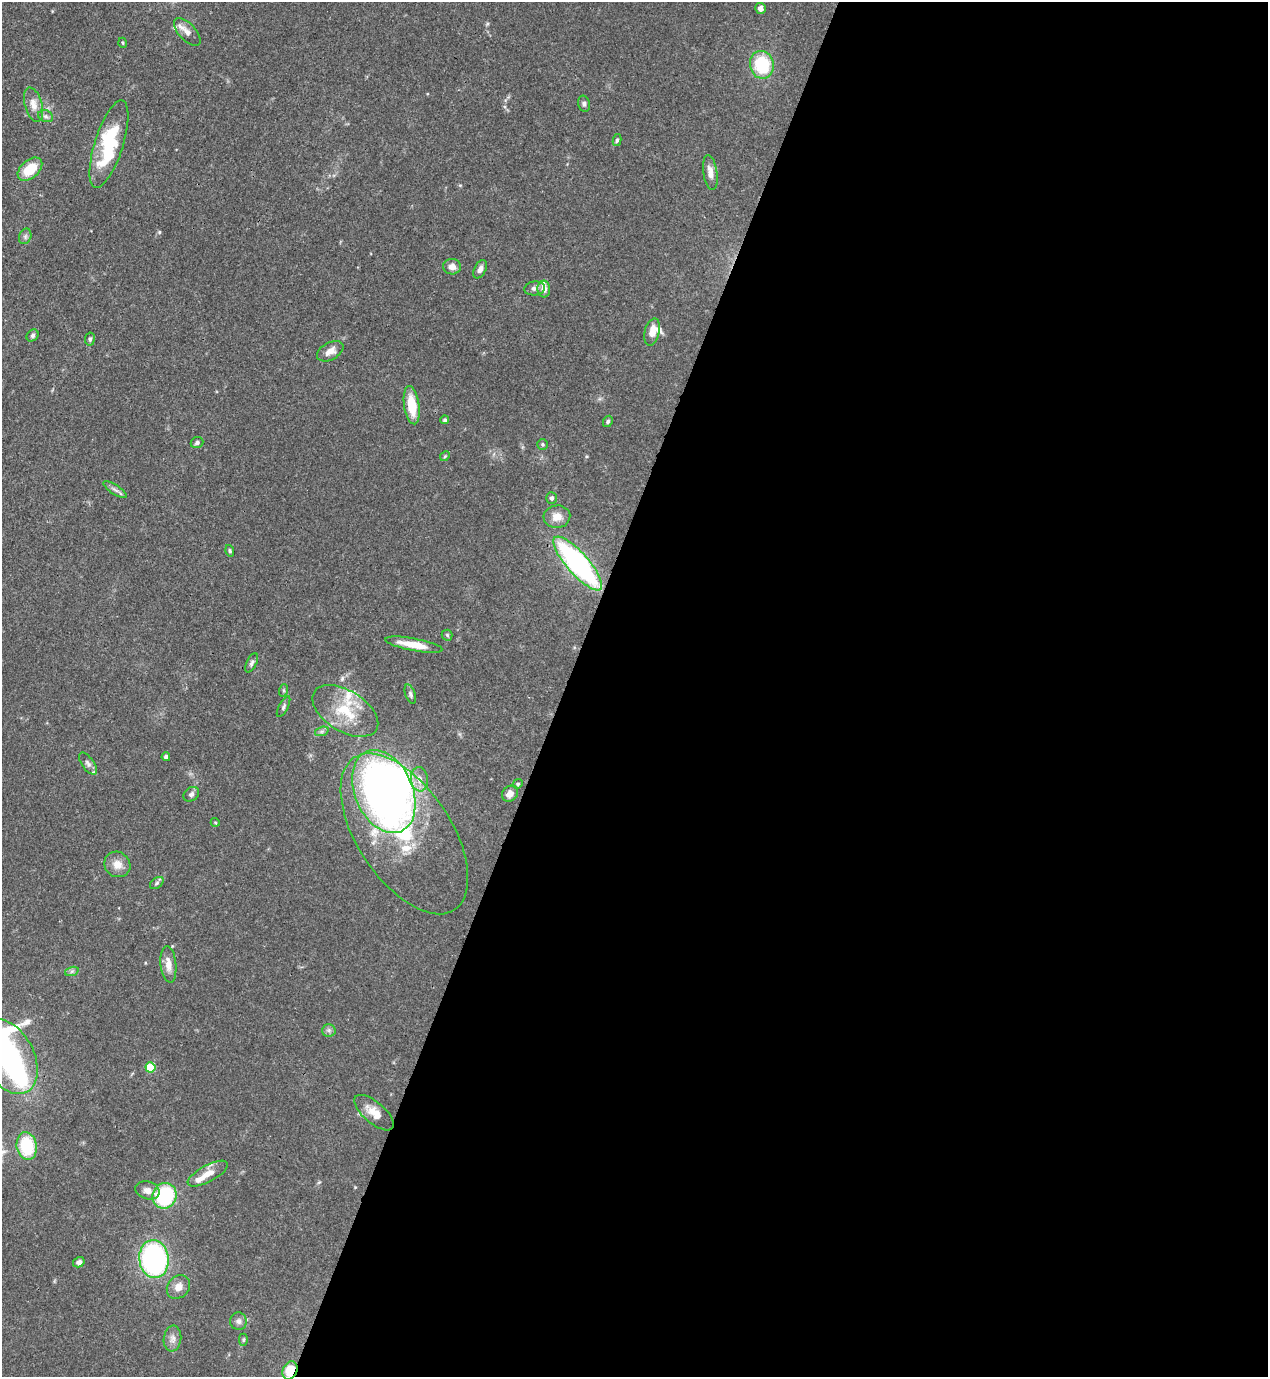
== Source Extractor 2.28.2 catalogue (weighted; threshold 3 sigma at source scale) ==
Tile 12 of 4 x 4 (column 4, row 3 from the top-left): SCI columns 4151-5416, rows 1416-2790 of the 5638 x 5579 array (HDU 1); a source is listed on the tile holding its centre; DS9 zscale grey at full resolution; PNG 1270 x 1379 px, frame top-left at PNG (2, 2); each listed source drawn as its Kron ellipse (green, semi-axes under 4 px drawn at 4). Shown black and unused: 56% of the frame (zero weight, under 3 of 4 exposures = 7% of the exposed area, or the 3 px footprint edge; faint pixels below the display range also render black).
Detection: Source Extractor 2.28.2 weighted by HDU 2 'WHT'; one run over the whole footprint, this tile lists its part. Background 0.0662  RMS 0.0035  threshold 0.0158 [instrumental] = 3 sigma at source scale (4.5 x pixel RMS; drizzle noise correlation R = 1.50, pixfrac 1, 0.05/0.05 arcsec/px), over >= 5 px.
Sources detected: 77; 1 inside a brighter object's white glare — neither listed nor drawn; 9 inside a brighter listed object's ellipse — not listed separately; the other 67 listed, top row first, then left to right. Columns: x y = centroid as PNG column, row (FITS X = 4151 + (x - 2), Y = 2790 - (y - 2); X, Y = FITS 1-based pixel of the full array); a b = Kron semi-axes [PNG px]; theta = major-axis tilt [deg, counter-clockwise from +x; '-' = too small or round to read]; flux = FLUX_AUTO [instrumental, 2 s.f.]
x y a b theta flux
760 8 5 5 - 1.4
187 32 17 8 -47 2.3
123 43 5 3 - 0.35
762 65 14 12 -77 19
584 104 8 5 -77 0.94
33 105 17 8 -74 3.3
46 116 8 6 -20 0.97
617 140 6 4 79 0.7
109 144 45 14 72 24
30 169 14 9 41 8.9
710 173 18 7 -81 3
25 236 8 6 70 0.93
452 267 9 8 - 2.4
480 269 10 5 62 1.9
535 288 10 7 5 1.3
544 289 8 6 -86 2.7
652 332 14 7 75 4.2
33 335 6 5 - 0.79
90 339 6 5 - 0.81
330 351 14 8 29 3.1
412 405 19 7 -81 9.1
445 420 4 4 - 0.6
608 421 6 4 61 0.64
197 443 6 5 - 0.89
543 444 5 5 - 0.61
445 456 5 4 - 0.41
115 490 14 4 -33 1.3
551 498 6 5 - 0.95
557 517 13 11 4 3.8
230 551 6 4 -72 0.5
578 564 34 11 -48 77
447 635 5 5 - 0.61
414 645 29 6 -10 7.4
252 663 10 5 65 0.96
284 690 6 4 72 0.51
410 694 10 5 -70 0.91
284 707 11 4 62 0.9
345 711 36 20 -31 15
322 731 7 4 19 0.82
166 757 4 4 - 0.84
88 764 13 6 -53 1.3
419 779 12 8 -81 3
518 784 5 4 - 0.48
384 791 43 29 -66 210
191 794 8 6 39 1
510 794 9 7 44 2.3
215 822 4 3 - 0.32
404 834 91 47 -56 55
117 864 13 12 - 3.7
157 883 8 5 37 0.74
168 964 18 8 -83 3.5
72 971 7 4 19 0.74
329 1030 6 6 - 0.94
8 1056 40 26 -61 160
150 1067 5 5 - 15
374 1113 24 10 -41 5
27 1146 14 10 -81 18
208 1174 22 8 28 4.3
147 1190 12 9 -18 2.5
165 1196 13 12 - 28
154 1259 19 14 -83 71
79 1262 6 5 - 1.4
178 1287 13 10 49 2.9
238 1321 9 8 - 1.5
172 1339 13 8 83 2.2
243 1340 6 4 90 0.5
290 1370 9 7 65 7.9
Overlapping masked pixels (flux is a lower limit): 2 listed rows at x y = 109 144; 290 1370
Isophote crosses this tile's border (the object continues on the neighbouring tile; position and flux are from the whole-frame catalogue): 1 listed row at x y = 8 1056